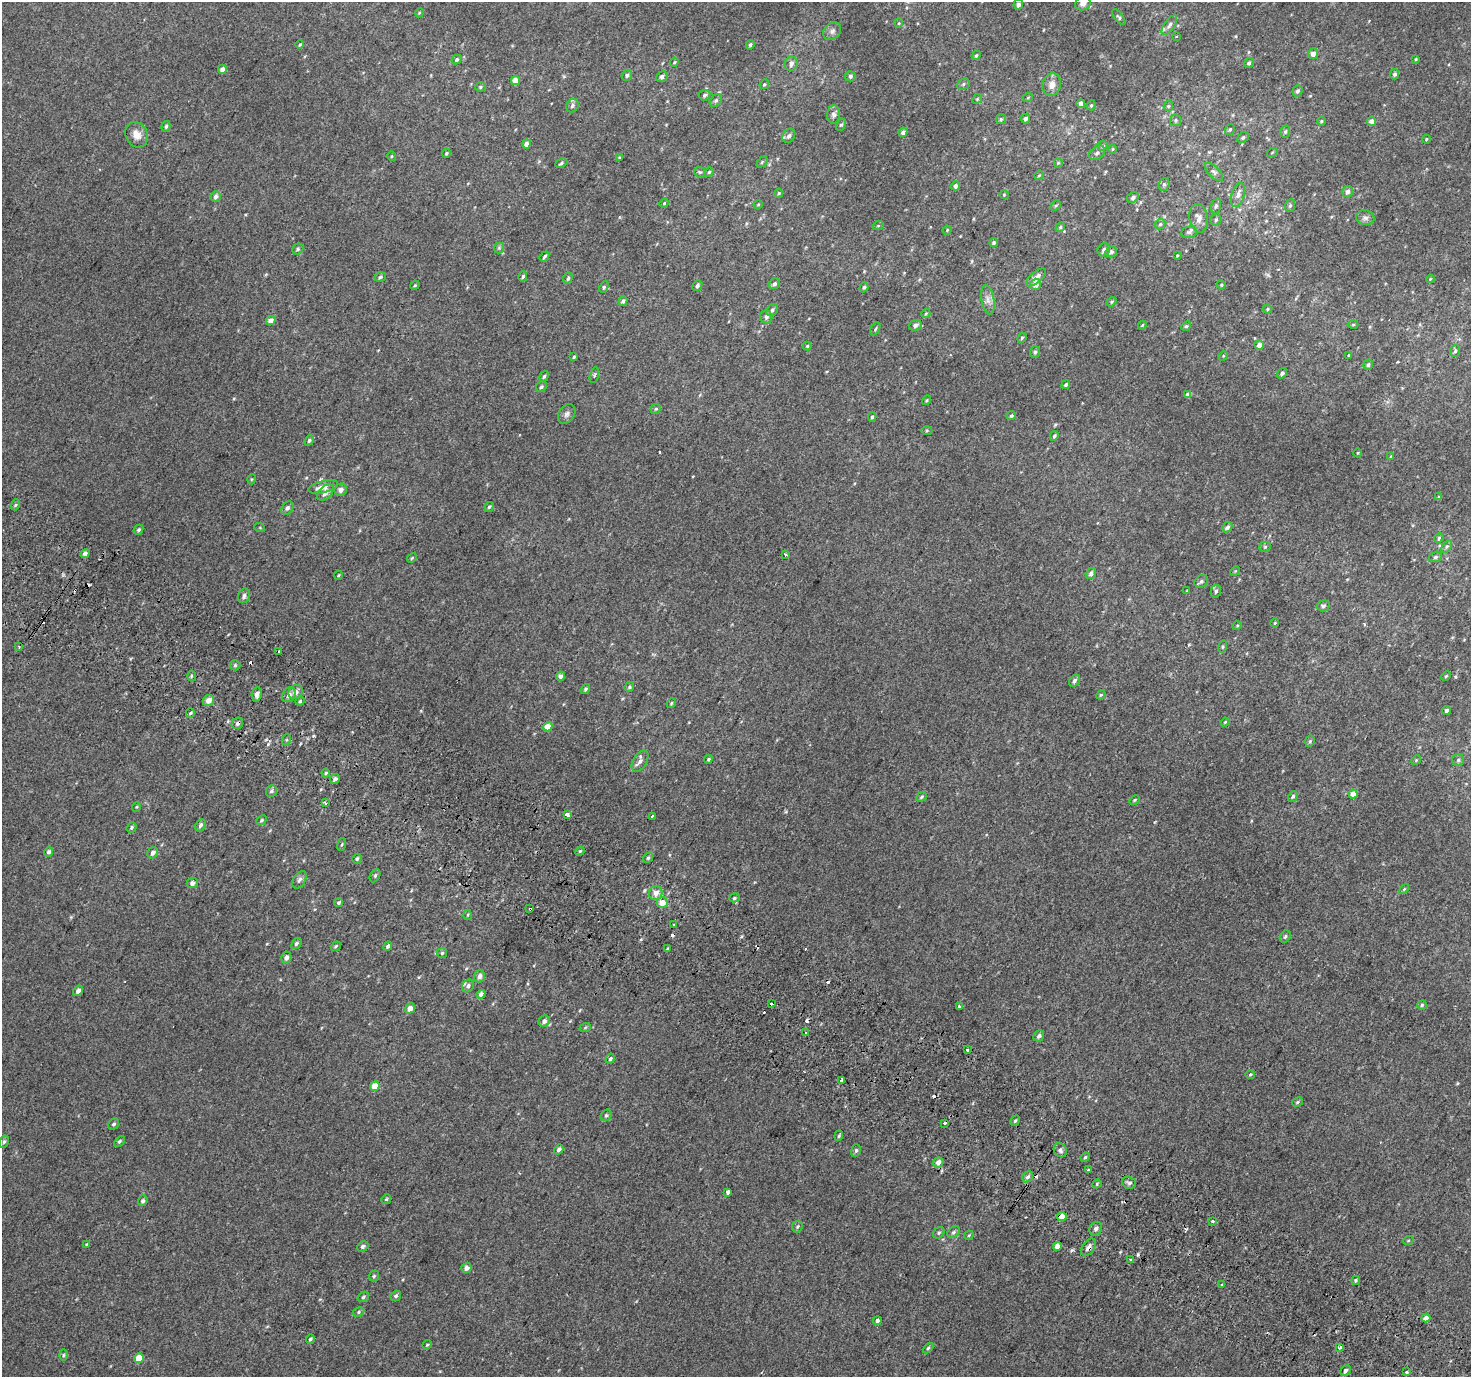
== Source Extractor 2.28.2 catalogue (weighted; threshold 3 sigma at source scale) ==
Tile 6 of 4 x 4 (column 2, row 2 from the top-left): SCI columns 1499-2967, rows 3046-4420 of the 5928 x 6022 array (HDU 1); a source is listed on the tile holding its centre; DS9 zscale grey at full resolution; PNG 1473 x 1379 px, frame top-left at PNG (2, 2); each listed source drawn as its Kron ellipse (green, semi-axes under 4 px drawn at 4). Shown black and unused: <1% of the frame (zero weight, under 2 of 3 exposures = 2% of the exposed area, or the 3 px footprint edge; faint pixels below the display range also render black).
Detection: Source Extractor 2.28.2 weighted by HDU 2 'WHT'; one run over the whole footprint, this tile lists its part. Background 0.0024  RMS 0.0069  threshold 0.0312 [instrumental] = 3 sigma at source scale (4.5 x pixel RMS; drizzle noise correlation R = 1.50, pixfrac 1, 0.0396/0.0396 arcsec/px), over >= 5 px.
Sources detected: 325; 18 cosmic-ray / hot-pixel residue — neither listed nor drawn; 2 inside a brighter listed object's ellipse — not listed separately; the other 305 listed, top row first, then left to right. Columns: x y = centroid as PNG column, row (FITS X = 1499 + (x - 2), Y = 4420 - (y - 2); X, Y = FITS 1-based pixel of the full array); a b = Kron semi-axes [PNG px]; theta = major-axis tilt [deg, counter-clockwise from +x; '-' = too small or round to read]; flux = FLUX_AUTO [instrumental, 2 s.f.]
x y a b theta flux
1083 3 8 7 - 3.1
1018 4 5 5 - 2.4
419 13 4 3 - 0.65
1119 17 9 4 -53 1.2
899 23 5 3 - 0.58
1169 25 11 5 56 2.3
832 31 10 7 41 2.6
1176 36 3 2 - 0.81
300 44 4 3 - 0.72
750 45 5 4 - 1.1
1313 54 5 5 - 4.4
976 55 5 3 - 1
457 59 5 4 - 1.3
1416 59 4 4 - 0.69
674 62 4 4 - 0.67
1249 63 5 4 - 1.3
791 64 7 6 - 2.6
222 69 4 4 - 3.2
1395 74 5 4 - 1.6
627 75 5 5 - 1.4
662 76 6 5 - 2.2
850 76 5 5 - 1.6
515 81 4 4 - 9
764 84 5 4 - 0.89
963 84 6 5 - 1.3
1052 85 11 9 75 5.1
481 87 5 4 - 1
1297 91 6 5 - 1.7
705 95 6 5 - 1.4
1028 97 5 3 - 0.53
977 99 5 4 - 0.74
716 101 7 5 48 1.4
1081 103 4 4 - 3.3
1091 105 5 4 - 0.84
572 106 7 6 - 1.7
1168 106 5 4 - 0.94
834 114 9 6 86 2.6
1001 119 5 5 - 0.98
1026 119 5 4 - 1.9
1176 120 6 5 - 1.2
1321 121 4 3 - 0.65
1372 121 5 4 - 3.6
841 125 6 4 60 1.1
166 126 5 4 - 1.2
1230 129 6 4 56 1.1
903 132 5 4 - 2.7
1285 132 6 5 - 1.3
137 135 13 11 -64 6.1
789 136 8 6 55 2.3
1243 137 6 4 39 1.3
1426 139 4 3 - 0.55
526 144 4 4 - 3.6
1102 146 5 5 - 1.2
1113 149 5 3 - 0.64
446 153 4 4 - 1
1097 153 9 6 37 2
1272 153 5 3 - 0.65
392 156 5 3 - 0.66
619 157 3 2 - 0.49
762 162 6 4 46 0.89
561 163 6 3 26 1
1058 163 5 5 - 0.88
700 172 6 5 - 1.1
709 172 5 4 - 0.76
1214 172 11 5 -45 2
1039 175 5 3 - 0.65
1164 184 6 5 - 1.2
955 186 4 4 - 2.7
1348 192 6 5 - 2.2
779 193 4 4 - 0.82
1004 195 4 4 - 0.67
1238 195 12 6 73 3
216 196 5 5 - 2.3
1133 197 6 5 - 1.9
664 203 5 4 - 0.75
758 205 4 3 - 0.51
1056 206 6 4 43 0.87
1216 206 8 5 74 1.5
1290 206 6 5 - 1.2
1199 218 14 9 -81 4.8
1365 218 9 7 -17 2.4
1216 220 6 5 - 1.3
1160 224 5 4 - 1.1
878 226 5 3 - 0.7
1060 227 5 4 - 1.1
947 230 5 4 - 0.7
1189 232 8 5 9 1.5
994 243 4 4 - 1.3
499 248 5 5 - 1.2
298 249 6 5 - 1.1
1104 250 7 6 - 2
1111 252 6 5 - 1.5
1177 255 3 3 - 0.63
544 257 5 3 - 1.2
523 276 5 4 - 1.1
380 277 6 4 20 1.1
1036 277 12 5 40 4.6
568 278 6 4 70 1.2
1430 279 4 3 - 0.6
774 284 6 5 - 1.8
1035 284 5 5 - 5.1
415 285 5 3 - 0.75
1221 285 4 4 - 0.74
697 286 6 4 64 1.6
604 287 6 4 62 0.94
864 287 5 4 - 1
988 300 15 6 -81 3.9
623 301 5 4 - 1.6
1111 302 5 4 - 0.85
1267 309 5 4 - 0.84
772 310 7 5 40 1.6
926 313 5 3 - 0.68
766 317 6 6 - 2.1
271 321 5 4 - 3.9
915 325 6 5 - 2.1
1142 325 4 3 - 0.66
1353 325 5 3 - 0.7
1186 326 5 4 - 0.91
875 329 7 3 61 0.77
1022 338 5 4 - 0.92
1259 345 4 4 - 3.3
807 346 4 4 - 0.79
1455 351 6 5 - 1.3
1035 352 6 5 - 1.3
1349 355 3 3 - 0.9
1223 356 5 4 - 0.66
574 357 4 3 - 0.89
1368 365 5 4 - 1.2
1282 373 6 4 55 1.9
594 375 8 4 77 1.1
544 376 6 4 70 1.1
1066 385 4 4 - 1.6
541 387 6 5 - 1.2
1188 394 4 4 - 2.9
926 400 5 3 - 0.73
656 409 5 4 - 0.88
567 414 10 7 56 2.5
1011 416 5 4 - 1.2
872 417 4 3 - 1.1
927 431 5 3 - 0.76
1054 436 5 4 - 1.4
309 440 5 4 - 1.1
1358 453 4 3 - 0.58
1391 456 4 3 - 0.61
252 479 5 3 - 0.62
323 487 15 6 14 5.8
341 490 6 6 - 2.7
325 493 10 6 45 3.4
1439 497 3 3 - 0.86
15 505 6 3 70 0.96
489 507 5 4 - 1.3
287 508 7 5 57 1.9
1227 527 5 4 - 2.2
260 528 5 3 - 0.58
138 530 5 4 - 1.2
1439 538 5 4 - 0.95
1447 546 7 4 57 1.3
1265 547 5 5 - 1.1
85 554 5 4 - 2.8
785 555 3 3 - 5.1
1435 557 7 5 16 1.5
412 558 5 4 - 0.77
1235 571 5 4 - 0.67
1091 573 6 5 - 2.2
338 575 4 3 - 0.58
1201 581 7 5 39 1.4
1187 591 4 3 - 0.6
1216 591 6 5 - 1.6
244 596 7 6 - 2.3
1323 606 6 5 - 1.6
1275 623 4 4 - 0.6
1237 626 5 3 - 0.66
19 646 3 3 - 0.72
1222 647 6 3 72 0.74
279 652 3 3 - 3.1
235 665 5 5 - 0.94
191 676 5 3 - 0.89
560 676 4 4 - 3.2
1446 676 5 3 - 0.67
1074 681 6 5 - 1.7
629 687 5 4 - 1.2
585 689 5 4 - 1.1
296 692 8 6 43 3.1
257 694 7 5 81 2.7
289 695 8 6 51 3.3
1101 695 5 4 - 0.8
208 700 6 5 - 4.6
300 701 4 4 - 0.93
671 703 5 4 - 0.81
1446 710 4 4 - 1.5
190 713 5 4 - 0.91
1225 722 5 3 - 0.67
237 723 6 5 - 1.7
548 727 5 4 - 7.4
286 740 5 3 - 0.7
1310 741 6 4 62 1.1
708 759 4 4 - 0.82
1416 760 5 4 - 0.77
1458 760 6 6 - 1.5
640 761 12 6 59 3.1
326 773 4 4 - 0.77
335 779 5 4 - 2
271 791 6 5 - 1.3
1353 794 4 4 - 4.5
1293 796 6 4 58 1.3
922 797 5 4 - 1
1135 800 6 4 29 0.9
325 803 3 2 - 1.2
136 807 5 3 - 0.59
567 814 3 3 - 30
653 816 3 3 - 3.9
261 820 5 4 - 0.9
200 825 6 5 - 1.9
132 827 5 4 - 1.1
342 844 6 3 71 0.74
580 851 5 4 - 0.86
49 852 5 4 - 1.7
153 853 6 5 - 2.4
648 858 5 4 - 1.1
357 859 5 4 - 1.1
375 876 7 5 64 1.2
299 880 9 6 57 2.1
192 883 5 5 - 3
1404 889 6 3 45 0.68
656 893 7 7 - 5.4
734 898 5 4 - 1
662 902 5 5 - 8.3
339 903 4 3 - 1.1
530 909 3 2 - 1.3
468 915 5 3 - 0.7
674 925 3 2 - 0.88
1285 937 6 5 - 1.2
296 943 6 4 52 1.3
336 946 5 3 - 0.76
388 946 4 4 - 1.6
667 949 2 2 - 0.8
442 953 5 5 - 0.95
286 958 6 5 - 2.5
479 976 6 5 - 2.6
468 986 7 5 52 1.7
78 991 5 4 - 2.5
481 994 4 4 - 3.3
772 1004 3 3 - 14
1422 1005 5 4 - 0.91
960 1006 3 3 - 2.7
410 1008 5 4 - 5.8
544 1021 6 5 - 2.4
585 1028 6 3 21 0.73
806 1033 3 3 - 2
1039 1036 6 5 - 2
967 1050 3 3 - 1.7
610 1059 5 4 - 1.2
1250 1075 5 4 - 0.74
842 1080 4 3 - 5.2
375 1086 5 4 - 10
1297 1102 6 4 29 0.98
606 1115 6 5 - 1.2
1015 1121 6 4 61 0.95
945 1123 3 3 - 4.7
114 1124 6 5 - 1.3
839 1136 5 4 - 0.84
119 1141 6 4 45 1.2
4 1142 6 4 62 1.1
559 1150 5 4 - 1.9
856 1150 6 5 - 1.1
1060 1150 7 6 - 2
1085 1157 5 4 - 1.1
938 1162 5 5 - 3.8
1088 1170 3 3 - 1.6
1028 1177 6 5 - 1.7
1129 1183 7 6 - 2
1097 1184 5 4 - 0.87
728 1192 4 3 - 3.8
386 1199 5 4 - 0.82
143 1201 5 4 - 1.6
1062 1216 5 4 - 7.2
1213 1221 3 3 - 3.8
797 1226 6 5 - 1.2
1096 1229 7 6 - 2.5
953 1232 7 5 40 1.5
939 1233 6 5 - 1.2
969 1235 5 4 - 0.76
1408 1241 5 3 - 0.6
87 1244 4 3 - 0.58
1057 1246 4 4 - 5.2
363 1247 6 4 34 1.6
1088 1247 10 6 57 3
1131 1260 4 4 - 0.79
466 1268 5 4 - 3.3
374 1276 5 5 - 0.99
1356 1280 4 3 - 1
1222 1285 3 2 - 1.1
396 1296 5 5 - 1.5
363 1297 6 5 - 1.1
358 1312 6 4 30 1
1426 1318 4 4 - 4.6
877 1321 4 4 - 2.8
310 1339 5 3 - 1.1
427 1345 5 4 - 0.83
928 1348 6 3 45 0.91
1340 1348 4 3 - 2.2
63 1355 6 4 89 0.95
139 1358 5 4 - 12
1345 1371 6 4 46 1.6
1406 1372 3 3 - 3.9
Overlapping masked pixels (flux is a lower limit): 4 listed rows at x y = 237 723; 530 909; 1062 1216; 1088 1247
Isophote crosses this tile's border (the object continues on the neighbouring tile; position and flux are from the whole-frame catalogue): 1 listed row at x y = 1083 3